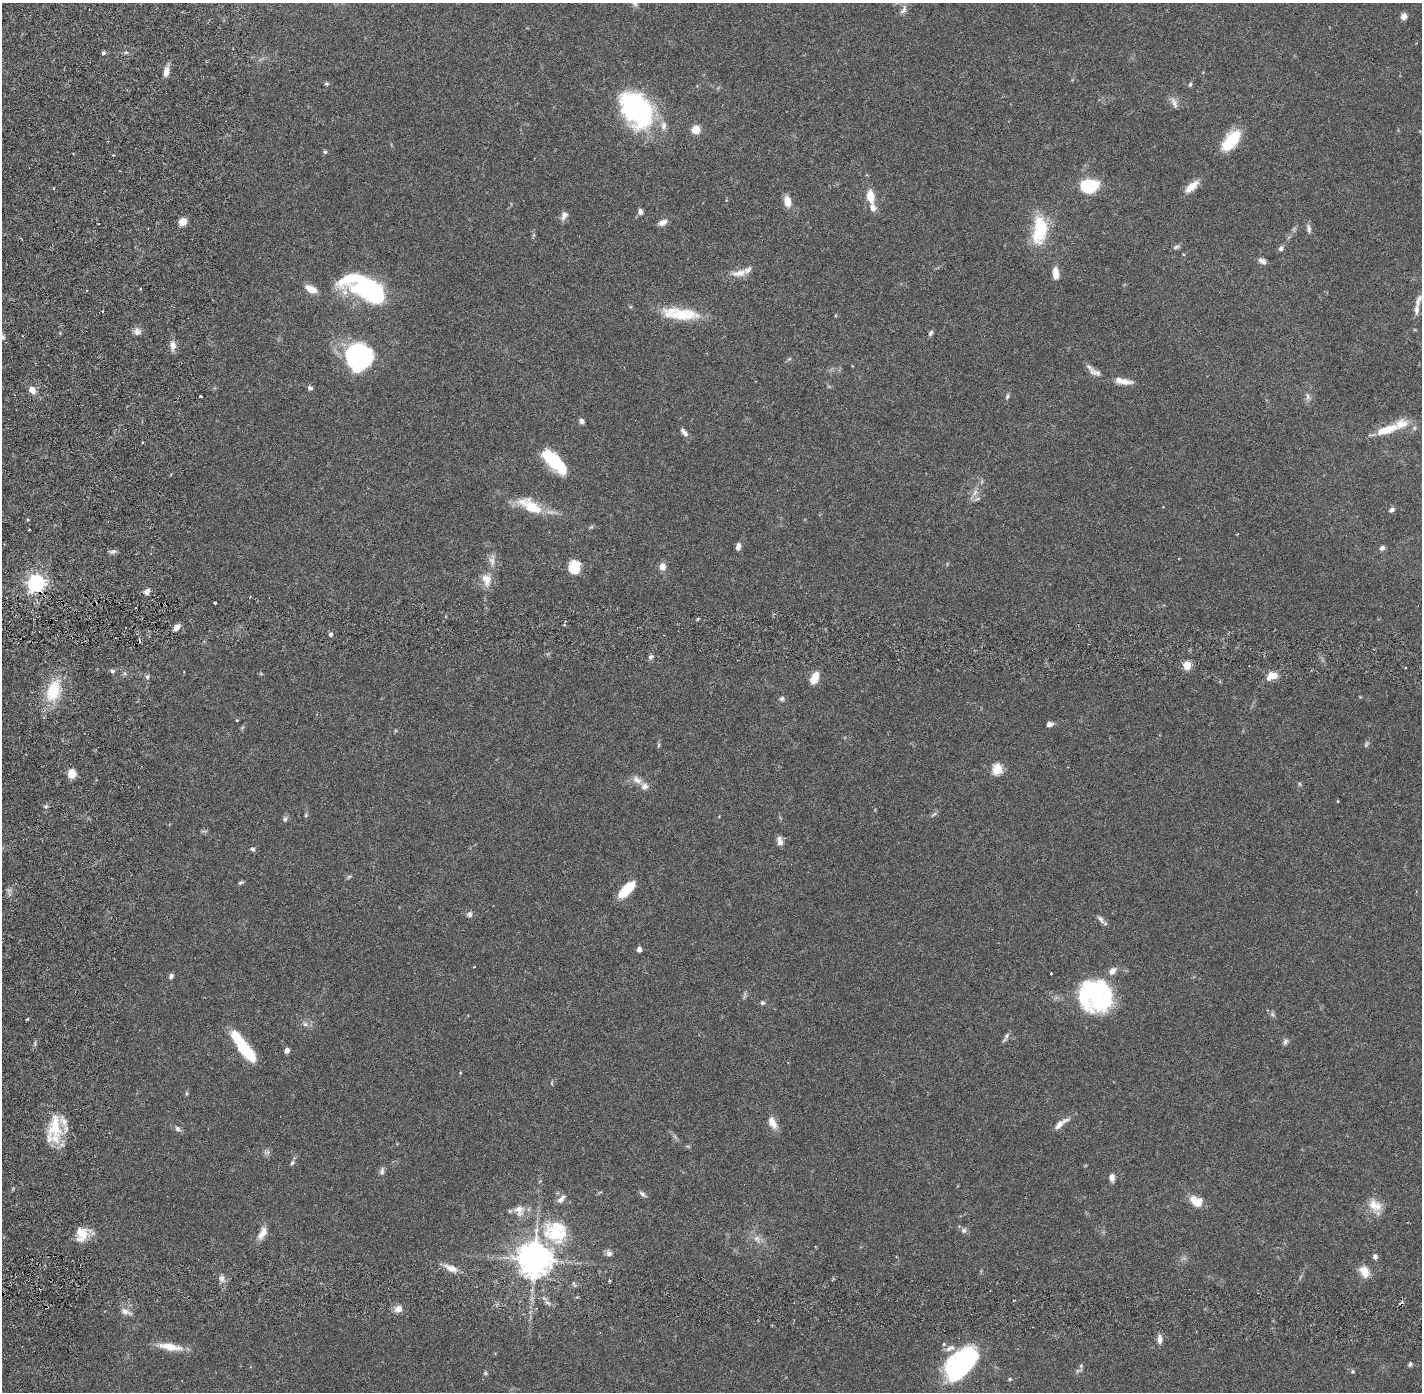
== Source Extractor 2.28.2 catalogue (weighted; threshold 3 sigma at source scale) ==
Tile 6 of 4 x 4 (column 2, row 2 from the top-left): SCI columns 1504-2923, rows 2884-4273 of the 5849 x 5875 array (HDU 1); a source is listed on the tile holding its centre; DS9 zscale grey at full resolution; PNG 1424 x 1394 px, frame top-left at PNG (2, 3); no overlay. Shown black and unused: <1% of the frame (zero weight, under 2 of 6 exposures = <1% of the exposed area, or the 3 px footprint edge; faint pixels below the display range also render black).
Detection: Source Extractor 2.28.2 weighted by HDU 2 'WHT'; one run over the whole footprint, this tile lists its part. Background 0.0408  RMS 0.0039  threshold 0.0161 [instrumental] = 3 sigma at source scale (4.09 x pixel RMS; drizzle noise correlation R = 1.36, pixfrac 0.8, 0.05/0.05 arcsec/px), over >= 5 px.
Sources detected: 175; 4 too faint to see at this stretch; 4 inside a brighter object's white glare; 3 cosmic-ray / hot-pixel residue — not listed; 12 inside a brighter listed object's ellipse — not listed separately; the other 152 listed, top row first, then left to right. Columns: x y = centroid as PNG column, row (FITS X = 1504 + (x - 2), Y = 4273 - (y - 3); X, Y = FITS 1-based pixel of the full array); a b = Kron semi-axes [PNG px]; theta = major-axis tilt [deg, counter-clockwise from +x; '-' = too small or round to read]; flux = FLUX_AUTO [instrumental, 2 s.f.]
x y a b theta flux
903 10 14 6 60 1.1
1404 16 7 6 - 1.3
126 52 6 4 18 0.35
103 53 4 4 - 0.45
166 72 12 7 75 1.8
326 84 6 5 - 0.37
1190 84 6 5 - 0.41
1174 103 17 7 -68 1.3
637 110 42 29 -55 36
696 130 7 7 - 3.5
1231 141 24 12 51 9.4
325 152 6 4 -75 0.37
1089 186 18 12 9 12
1192 186 20 8 41 2.9
54 189 4 2 - 0.24
870 196 12 7 -78 4.4
787 201 11 7 -79 3
640 212 7 5 -73 0.96
564 215 11 8 64 1.3
183 222 8 7 - 2.4
663 222 11 7 22 1.3
148 228 2 2 - 0.17
1308 228 12 6 -77 0.91
1040 230 31 15 83 13
1176 247 10 6 29 0.62
1281 249 7 5 57 0.83
1262 261 10 6 -32 1.2
739 273 22 10 8 2.5
1056 273 15 7 -87 2.2
365 288 48 22 -26 33
140 289 4 3 - 0.21
311 289 14 8 -29 2.5
1416 310 17 7 85 1.4
683 315 44 14 -4 9.1
137 332 10 9 - 1.2
931 333 7 5 51 0.6
2 337 6 6 - 0.62
173 346 13 7 -87 1.6
359 357 28 26 -87 27
789 359 6 4 42 0.34
1095 372 19 8 -20 1.8
1125 382 21 8 -2 2.1
310 388 6 5 - 0.65
32 390 10 8 -46 1.6
200 396 3 3 - 0.35
1007 396 7 5 52 0.47
1308 396 11 6 -75 0.85
581 421 6 5 - 0.83
1387 430 31 10 18 6.4
684 432 12 5 -51 1.1
142 442 3 3 - 0.4
554 462 22 13 -74 7.1
975 492 12 7 65 1.6
530 505 36 15 -29 7.4
1163 507 2 2 - 0.17
1392 510 8 6 36 0.67
591 527 7 4 36 0.35
738 546 8 6 79 1.1
1382 548 7 6 - 0.79
113 551 10 5 13 0.65
492 560 18 8 85 1.8
574 567 15 13 -89 4.8
662 567 9 7 -87 1.8
486 580 19 12 -82 3.3
36 583 7 6 - 97
147 592 9 6 51 0.97
215 603 3 3 - 0.51
176 627 8 5 43 1.7
330 634 5 5 - 0.55
650 657 7 6 - 0.6
1187 665 11 8 87 2.3
1405 668 3 2 - 0.29
112 671 6 5 - 0.51
261 674 6 4 -19 0.24
1272 676 13 9 19 2.7
147 677 5 5 - 0.5
814 678 13 8 67 3.3
53 691 30 17 73 9.4
782 699 7 5 14 0.62
237 720 4 3 - 0.2
1049 724 7 5 20 1.1
659 745 6 4 88 0.35
997 769 6 5 - 17
72 773 9 8 - 2.5
637 780 16 9 -33 1.8
1299 784 6 4 -62 0.34
1337 801 4 2 - 0.18
46 806 6 5 - 0.42
306 815 6 5 - 0.37
285 819 8 6 71 0.58
780 841 11 7 -84 1.3
252 849 6 5 - 0.52
349 877 7 5 29 0.41
241 882 7 4 22 0.41
627 889 18 7 45 8
469 914 9 8 - 0.78
1101 919 15 5 -50 0.97
639 949 5 4 - 1.3
474 967 3 3 - 0.17
1051 973 3 3 - 0.41
171 976 6 5 - 0.68
1097 994 39 20 88 16
744 995 12 4 86 0.52
762 1003 6 5 - 0.48
1272 1014 9 6 -50 0.61
27 1019 4 2 - 0.23
305 1024 9 7 -33 0.92
1006 1036 10 6 57 0.75
1285 1042 9 6 78 0.7
243 1047 33 9 -54 15
287 1050 5 5 - 0.97
552 1083 7 3 -82 0.27
186 1094 6 4 71 0.3
772 1122 18 9 -62 2.4
1061 1123 22 7 37 2.1
55 1126 36 18 -89 9.4
178 1129 9 6 -50 0.76
397 1144 4 3 - 0.18
267 1152 10 6 18 0.67
292 1163 7 6 - 0.5
382 1171 12 6 78 0.78
1112 1178 8 5 -88 1.3
643 1194 11 5 -39 0.69
561 1199 13 6 44 1.2
1196 1201 15 11 -29 3.7
1375 1205 20 15 -45 3.8
519 1210 16 15 - 2.6
963 1230 7 7 - 0.79
555 1232 35 31 -25 14
81 1233 17 14 -56 4.3
262 1233 17 8 61 2.4
757 1239 11 9 -34 1.7
609 1253 9 7 -51 0.88
1375 1257 7 6 - 0.76
534 1259 11 11 - 420
451 1268 20 8 -23 2.4
1364 1272 14 10 -59 3.1
222 1279 9 7 -65 1
609 1281 3 3 - 0.29
548 1303 10 4 -29 0.72
398 1309 9 8 - 1.8
126 1312 18 7 -16 1.4
1160 1339 10 6 -87 1.4
170 1347 31 9 -9 4.4
950 1348 15 7 22 1.5
962 1364 34 18 50 39
1410 1364 5 4 - 0.63
250 1367 4 3 - 0.18
1078 1371 10 5 21 0.61
1353 1371 5 5 - 0.33
485 1373 6 5 - 0.33
1010 1379 5 5 - 0.32
Overlapping masked pixels (flux is a lower limit): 1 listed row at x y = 36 583
Isophote crosses this tile's border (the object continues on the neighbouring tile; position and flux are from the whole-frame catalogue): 1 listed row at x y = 2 337